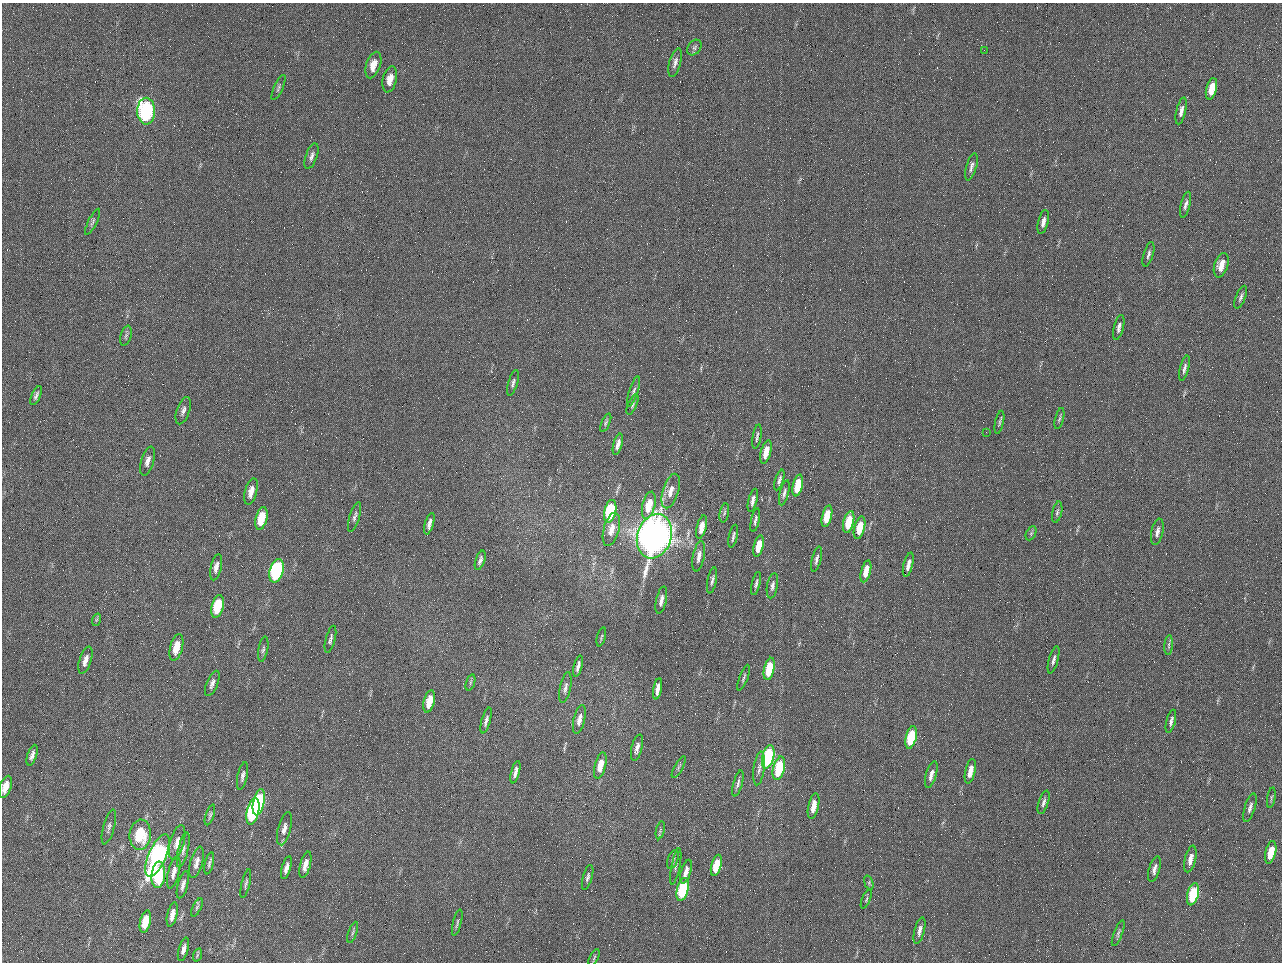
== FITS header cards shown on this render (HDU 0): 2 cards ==
NAXIS1  =                 1280 / length of data axis 1
NAXIS2  =                  960 / length of data axis 2

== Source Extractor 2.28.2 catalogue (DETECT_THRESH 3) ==
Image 1280 x 960 px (HDU 0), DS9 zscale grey, 1 PNG px = 1 image px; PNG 1284 x 964 px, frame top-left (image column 1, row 960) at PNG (2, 3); each listed source drawn as its Kron ellipse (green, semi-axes under 4 px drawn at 4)
Background 2550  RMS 180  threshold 552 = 3 sigma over >= 5 px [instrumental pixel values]
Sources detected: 146; all 146 listed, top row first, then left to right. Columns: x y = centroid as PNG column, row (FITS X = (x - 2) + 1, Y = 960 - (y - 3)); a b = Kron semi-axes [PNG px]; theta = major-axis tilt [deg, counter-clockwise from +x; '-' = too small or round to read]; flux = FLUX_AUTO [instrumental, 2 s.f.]
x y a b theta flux
694 48 9 6 52 3.4e+04
984 50 2 2 - 6.3e+04
675 62 15 5 75 5.7e+04
373 65 14 7 71 1.5e+05
390 79 13 7 77 1.5e+05
278 88 14 4 65 3.2e+04
1211 89 11 5 76 2.0e+05
146 111 13 9 -90 2.3e+06
1181 111 13 5 77 6.8e+04
311 156 13 5 71 4.9e+04
971 167 14 5 73 5.4e+04
1185 205 13 4 76 4.9e+04
93 222 14 4 64 3.2e+04
1043 222 12 5 76 7.1e+04
1148 254 13 5 73 4.3e+04
1221 265 12 6 73 1.6e+05
1241 297 12 5 69 3.9e+04
1119 327 13 5 76 5.5e+04
126 336 10 5 74 3.3e+04
1184 368 13 4 76 4.8e+04
513 383 13 4 73 3.7e+04
633 391 16 4 72 4.3e+04
36 396 10 4 66 3.8e+04
632 405 11 4 66 2.7e+04
183 411 14 6 71 5.5e+04
1059 419 11 3 76 2.4e+04
999 422 12 3 78 2.3e+04
606 423 10 4 67 2.4e+04
986 432 2 2 - 7.8e+03
757 437 12 3 80 3.1e+04
618 444 11 4 75 6.6e+04
766 452 12 5 76 1.8e+05
147 461 15 6 73 7.0e+04
779 480 11 4 72 3.7e+04
798 486 11 5 77 3.6e+05
251 491 13 6 74 1.2e+05
671 491 18 8 73 1.3e+05
784 493 13 4 76 4.1e+04
753 500 12 4 76 5.6e+04
649 505 14 6 76 2.9e+05
610 511 11 6 78 9.8e+05
1057 512 11 5 78 3.2e+04
724 513 9 4 78 2.7e+04
827 516 11 5 75 3.0e+05
355 517 15 5 74 4.4e+04
261 518 11 5 76 3.4e+05
755 520 12 4 78 3.7e+04
849 522 11 5 75 3.6e+05
429 524 11 4 74 5.9e+04
702 527 12 5 76 1.5e+05
859 528 11 5 76 2.5e+05
611 529 17 8 75 1.5e+05
1157 532 13 6 78 6.4e+04
1031 533 7 5 65 2.1e+04
654 536 23 17 71 1.2e+07
733 536 12 3 78 3.2e+04
758 546 11 5 75 2.1e+05
699 556 15 5 79 8.1e+04
816 559 13 4 77 5.0e+04
480 560 10 4 71 4.2e+04
908 565 12 4 76 7.9e+04
216 567 13 5 77 7.5e+04
277 571 12 6 74 2.0e+06
866 571 11 4 76 1.6e+05
712 580 13 4 79 4.0e+04
756 583 12 3 77 3.2e+04
772 586 13 5 80 4.8e+04
661 600 14 5 78 7.4e+04
218 606 11 6 76 4.8e+05
96 620 6 4 71 1.7e+04
601 637 10 2 75 1.5e+04
330 639 14 4 75 4.1e+04
1169 645 10 4 86 3.0e+04
176 647 14 6 75 2.2e+05
263 649 12 5 79 3.5e+04
85 660 14 6 72 8.9e+04
1054 660 14 4 74 5.0e+04
578 666 11 3 75 5.2e+04
769 669 11 5 77 5.3e+05
744 678 13 4 69 3.0e+04
212 683 13 5 67 5.8e+04
470 683 8 3 71 2.0e+04
565 688 15 5 78 5.5e+04
658 689 11 4 79 8.5e+04
429 701 11 5 76 2.0e+05
579 720 15 5 77 8.9e+04
486 721 13 4 75 5.0e+04
1171 721 12 4 76 4.5e+04
911 737 11 5 77 6.4e+05
637 748 13 5 76 8.2e+04
32 755 11 4 72 5.3e+04
768 757 12 5 76 1.4e+06
600 765 13 5 76 2.1e+05
679 767 12 3 62 2.5e+04
759 768 17 5 82 6.0e+04
779 768 12 5 76 7.4e+05
970 771 12 5 77 1.5e+05
515 772 11 4 75 5.9e+04
931 775 14 5 74 8.3e+04
243 776 14 5 77 4.9e+04
738 783 13 4 75 4.3e+04
5 787 11 5 71 1.5e+05
1271 798 10 3 80 2.1e+04
259 802 13 5 78 1.4e+06
1043 802 12 5 72 4.3e+04
814 806 13 5 78 1.6e+05
1250 808 15 5 73 5.2e+04
253 811 13 6 78 1.5e+06
210 815 11 4 72 2.6e+04
109 827 18 5 74 4.6e+04
284 829 17 6 75 8.6e+04
660 830 9 3 77 2.3e+04
140 835 15 10 85 5.0e+05
177 842 18 7 74 1.0e+05
183 850 18 5 77 5.4e+04
1271 852 11 5 77 2.5e+05
157 855 23 8 66 3.4e+06
673 859 10 5 70 3.7e+04
1190 859 14 5 76 9.8e+04
196 862 16 6 75 8.0e+04
209 863 11 3 76 2.7e+04
305 865 13 5 76 1.1e+05
716 865 11 5 76 3.1e+05
676 866 18 3 79 3.4e+04
286 868 12 4 75 7.3e+04
1154 869 13 5 74 6.3e+04
174 872 16 5 76 8.2e+04
686 872 12 5 73 8.9e+04
158 875 13 7 84 7.1e+05
588 877 13 4 74 3.8e+04
246 883 15 3 76 2.8e+04
869 883 7 4 -73 2.1e+04
183 885 14 5 75 6.1e+04
683 889 11 5 75 1.1e+06
1193 894 11 5 76 6.7e+05
866 899 10 4 67 2.4e+04
197 907 10 4 64 2.7e+04
172 915 12 5 77 9.4e+04
145 922 11 5 78 2.6e+05
457 923 13 3 76 2.5e+04
919 931 14 5 76 7.1e+04
353 932 11 3 71 2.5e+04
1118 933 14 4 69 3.2e+04
183 949 12 5 74 5.5e+04
197 955 7 4 71 1.7e+04
594 957 9 4 64 2.1e+04
At the frame edge (FLAGS 8, measured only in part): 1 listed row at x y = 5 787